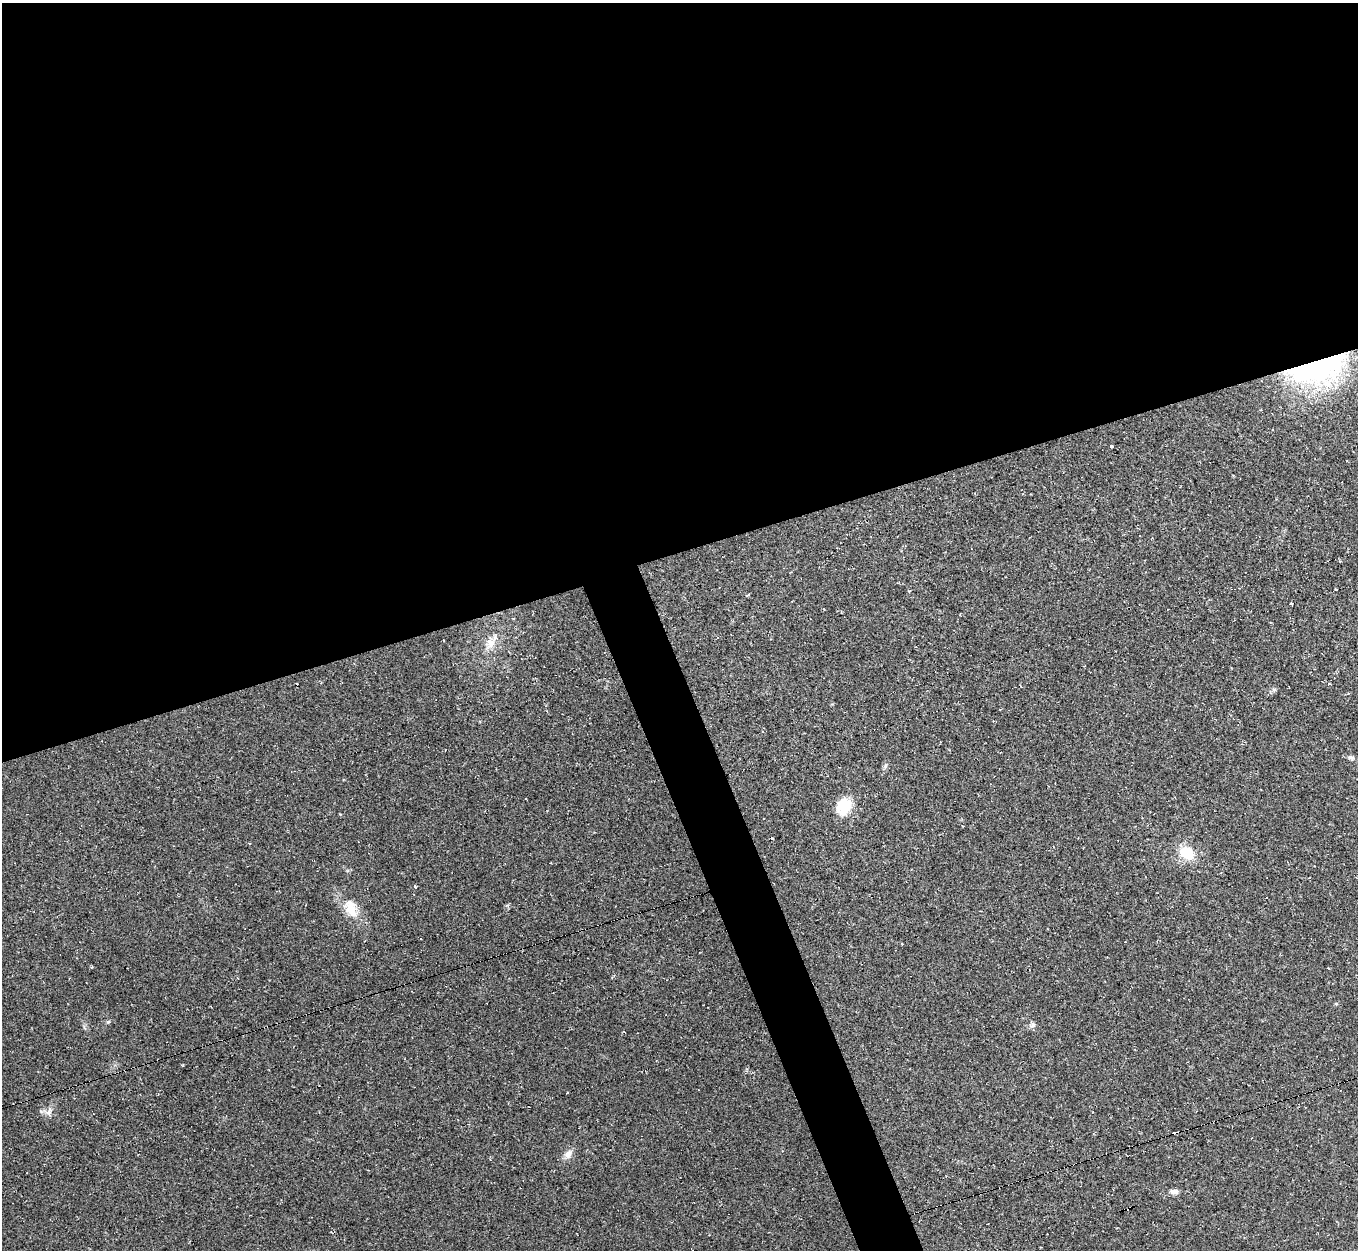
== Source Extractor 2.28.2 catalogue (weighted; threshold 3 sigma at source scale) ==
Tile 2 of 4 x 4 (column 2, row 1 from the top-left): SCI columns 1357-2712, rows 3891-5138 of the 5425 x 5410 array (HDU 1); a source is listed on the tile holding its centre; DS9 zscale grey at full resolution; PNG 1360 x 1252 px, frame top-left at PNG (2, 3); no overlay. Shown black and unused: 47% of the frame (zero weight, under 2 of 3 exposures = <1% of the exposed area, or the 3 px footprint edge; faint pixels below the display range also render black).
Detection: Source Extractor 2.28.2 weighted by HDU 2 'WHT'; one run over the whole footprint, this tile lists its part. Background 0.0453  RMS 0.0067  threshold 0.03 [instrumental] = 3 sigma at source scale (4.5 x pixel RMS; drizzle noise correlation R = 1.50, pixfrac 1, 0.05/0.05 arcsec/px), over >= 5 px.
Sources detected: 27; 7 cosmic-ray / hot-pixel residue — not listed; the other 20 listed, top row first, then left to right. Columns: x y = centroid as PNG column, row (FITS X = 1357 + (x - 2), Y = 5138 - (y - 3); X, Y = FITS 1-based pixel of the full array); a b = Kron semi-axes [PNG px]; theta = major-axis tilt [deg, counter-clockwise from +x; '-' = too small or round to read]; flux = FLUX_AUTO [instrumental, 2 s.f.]
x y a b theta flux
1317 369 69 28 16 130
1111 446 3 3 - 9.8
909 591 4 3 - 0.56
1291 604 4 3 - 7
491 643 13 13 - 7.4
1274 689 7 4 0 1.2
940 742 3 2 - 0.42
1351 758 7 5 -33 2
885 766 7 4 71 1.1
844 806 24 18 68 16
772 838 3 2 - 0.7
1187 853 17 14 -29 17
351 908 27 16 -68 14
1125 942 3 2 - 0.41
1336 1004 5 4 - 0.86
1033 1025 8 7 - 2
567 1093 3 2 - 0.85
49 1112 13 8 60 3.8
568 1154 14 9 61 4.5
1174 1191 12 6 -4 3.1
Overlapping masked pixels (flux is a lower limit): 1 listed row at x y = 1317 369
Unlisted compact peaks at least as high as the median listed source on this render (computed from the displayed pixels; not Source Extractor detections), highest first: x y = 415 886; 107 1022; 84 1027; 340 814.